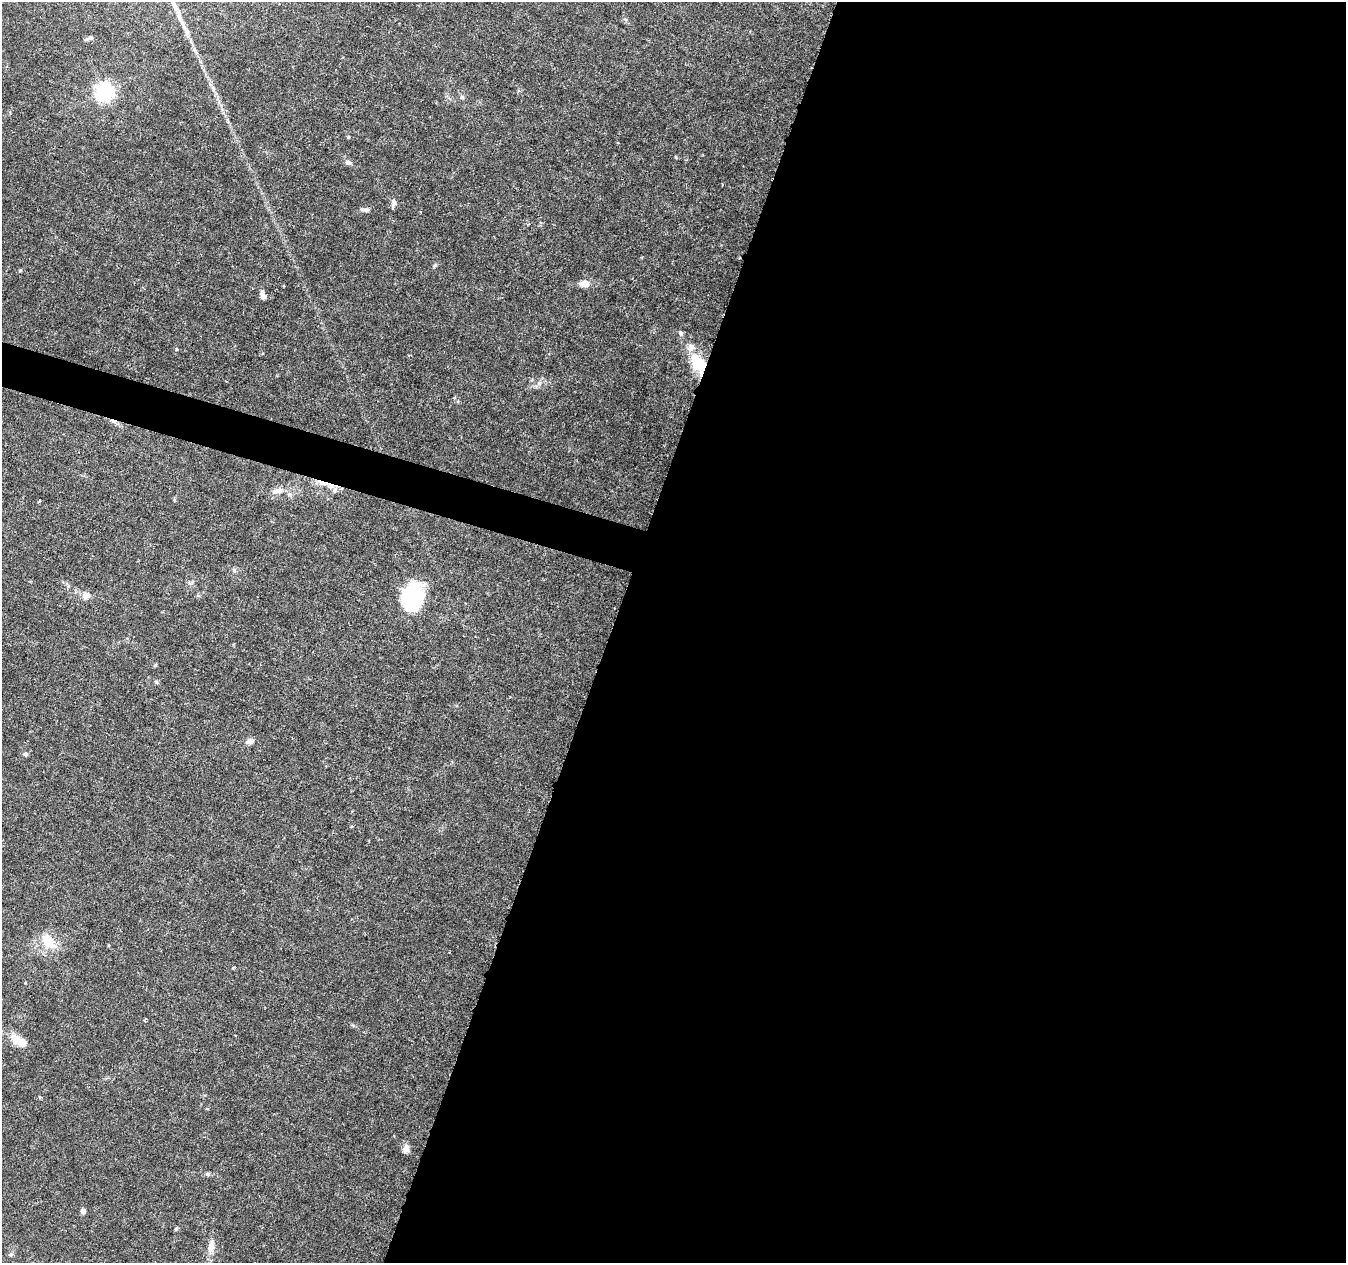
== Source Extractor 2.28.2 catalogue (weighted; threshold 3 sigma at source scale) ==
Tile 12 of 4 x 4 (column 4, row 3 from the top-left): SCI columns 4033-5376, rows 1477-2737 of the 5387 x 5538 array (HDU 1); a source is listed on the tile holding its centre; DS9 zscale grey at full resolution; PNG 1348 x 1265 px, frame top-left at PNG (2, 2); no overlay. Shown black and unused: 56% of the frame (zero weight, under 3 of 6 exposures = <1% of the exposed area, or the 3 px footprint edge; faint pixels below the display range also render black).
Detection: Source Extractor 2.28.2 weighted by HDU 2 'WHT'; one run over the whole footprint, this tile lists its part. Background 0.0182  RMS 0.0016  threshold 0.00672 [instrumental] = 3 sigma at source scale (4.09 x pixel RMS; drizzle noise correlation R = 1.36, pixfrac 0.8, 0.0396/0.0396 arcsec/px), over >= 5 px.
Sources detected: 40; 2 inside a brighter object's white glare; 1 cosmic-ray / hot-pixel residue — not listed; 2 inside a brighter listed object's ellipse — not listed separately; the other 35 listed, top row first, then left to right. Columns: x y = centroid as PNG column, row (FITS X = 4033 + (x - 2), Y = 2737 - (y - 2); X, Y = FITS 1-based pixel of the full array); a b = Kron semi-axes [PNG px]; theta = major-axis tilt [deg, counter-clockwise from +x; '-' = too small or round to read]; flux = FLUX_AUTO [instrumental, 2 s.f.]
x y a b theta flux
90 38 8 5 27 0.44
104 91 7 7 - 65
462 97 7 5 -1 0.31
676 157 4 3 - 0.13
348 162 8 6 -26 0.51
393 203 11 5 79 0.57
365 210 12 5 -1 0.51
584 284 10 7 -3 1.3
263 296 7 4 -76 1.3
681 333 7 5 -52 0.33
177 349 5 3 - 0.15
698 363 25 13 -59 5.3
539 383 7 6 - 0.5
323 483 19 5 -20 1.4
278 491 18 8 7 1.3
39 501 3 3 - 0.16
234 571 6 5 - 0.3
412 584 22 16 30 3.2
86 596 8 7 - 1.1
411 598 24 11 -43 6.2
155 665 5 4 - 0.2
156 682 6 5 - 0.23
250 741 9 6 16 0.83
25 754 6 5 - 0.35
351 826 5 3 - 0.17
49 941 17 10 -46 3.6
233 967 3 2 - 0.19
20 1041 24 10 -32 2.6
40 1097 4 4 - 0.17
406 1149 11 8 66 0.75
208 1174 7 4 -18 0.26
83 1211 5 5 - 0.63
176 1228 6 4 59 0.19
211 1247 20 8 81 1.5
11 1254 6 5 - 0.26
Overlapping masked pixels (flux is a lower limit): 2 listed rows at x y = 698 363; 323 483
Unlisted compact peaks at least as high as the median listed source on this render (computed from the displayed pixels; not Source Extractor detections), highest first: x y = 435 265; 20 270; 348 137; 353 1025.